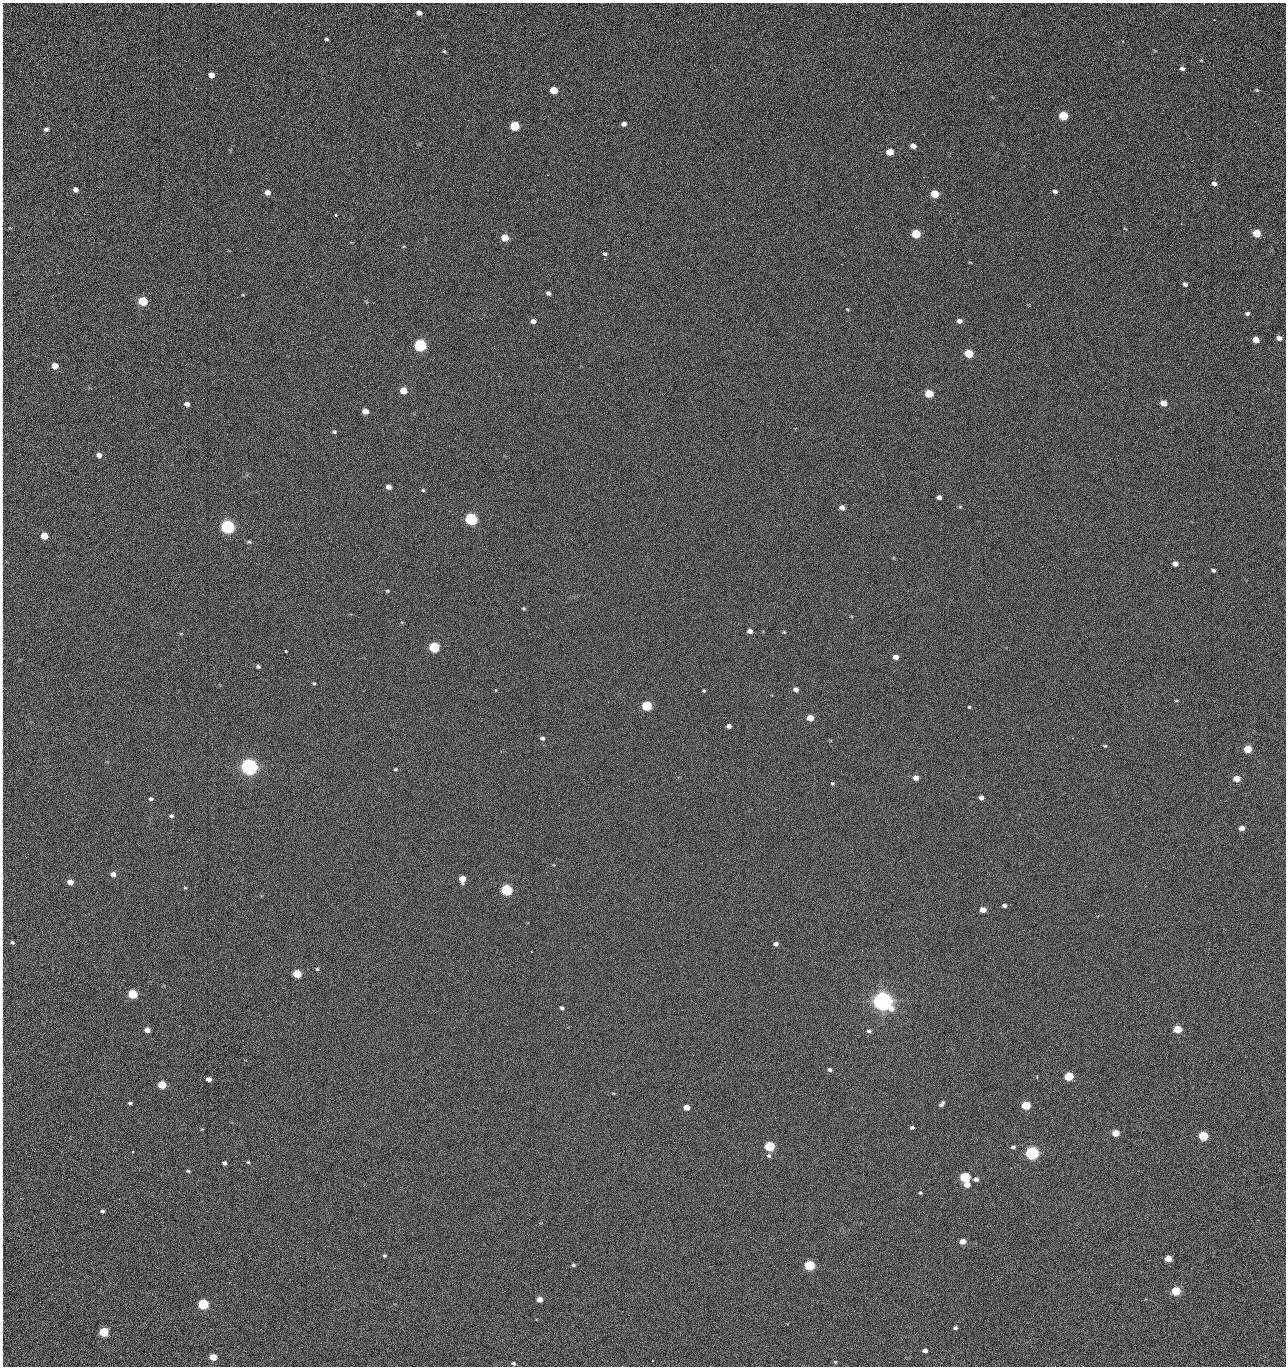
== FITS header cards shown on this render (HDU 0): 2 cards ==
NAXIS1  =                 1284 /fastest changing axis
NAXIS2  =                 1364 /next to fastest changing axis

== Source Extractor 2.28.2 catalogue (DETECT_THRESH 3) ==
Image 1284 x 1364 px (HDU 0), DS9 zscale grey, 1 PNG px = 1 image px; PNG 1288 x 1368 px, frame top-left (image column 1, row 1364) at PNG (2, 3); no overlay
Background 125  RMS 14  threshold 43.4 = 3 sigma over >= 5 px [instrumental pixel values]
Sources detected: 218; all 218 listed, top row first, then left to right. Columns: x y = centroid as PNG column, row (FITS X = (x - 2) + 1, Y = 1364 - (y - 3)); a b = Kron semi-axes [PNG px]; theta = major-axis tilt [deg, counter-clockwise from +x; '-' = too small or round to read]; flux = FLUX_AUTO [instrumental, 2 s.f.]
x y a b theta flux
419 13 5 4 - 4.5e+03
2 18 18 3 88 3.5e+03
1214 20 2 2 - 5.2e+02
1188 35 2 2 - 1.5e+03
327 39 4 3 - 1.4e+03
670 41 2 2 - 2.5e+03
1122 41 3 2 - 6.1e+02
2 48 10 2 90 1.8e+03
444 51 6 5 - 1.2e+03
1201 60 5 3 - 7.9e+02
1182 69 6 5 - 2.8e+03
211 75 5 4 - 8.3e+03
554 90 6 5 - 2.3e+04
1257 90 6 4 -20 1.3e+03
2 91 28 2 90 5.3e+03
2 110 14 2 90 2.3e+03
1063 116 6 5 - 4.3e+04
1179 122 2 2 - 1.3e+03
624 124 5 4 - 3.2e+03
515 126 6 5 - 5.4e+04
46 129 5 4 - 2.7e+03
23 133 2 2 - 4.4e+02
913 146 5 4 - 6.2e+03
890 152 6 5 - 1.6e+04
1005 160 2 2 - 1.4e+03
1041 161 2 2 - 1.9e+03
547 175 2 2 - 7.5e+02
856 177 2 2 - 2.5e+03
923 177 2 2 - 3.1e+04
1214 183 5 5 - 3.4e+03
75 189 5 4 - 4.9e+03
1055 191 4 3 - 2.5e+03
267 192 6 5 - 6.2e+03
934 194 6 5 - 2.8e+04
1123 202 2 2 - 9.6e+02
2 206 19 2 90 3.1e+03
336 215 3 3 - 3.8e+03
1125 229 4 2 - 6.8e+02
1257 233 6 5 - 2.4e+04
916 234 6 5 - 4.1e+04
1263 237 3 3 - 1.0e+03
2 238 15 2 90 2.5e+03
505 238 5 5 - 1.9e+04
605 254 5 3 - 1.5e+03
2 257 11 2 90 1.7e+03
970 262 5 3 - 7.3e+02
841 264 2 2 - 2.7e+04
656 275 3 2 - 6.9e+02
1185 284 5 4 - 2.5e+03
306 287 3 2 - 7.2e+02
2 292 8 2 90 1.2e+03
548 293 5 4 - 2.9e+03
243 295 4 3 - 7.7e+02
143 301 6 5 - 5.1e+04
847 309 4 3 - 9.0e+02
1247 314 5 4 - 2.2e+03
533 321 5 4 - 4.5e+03
959 321 6 5 - 4.0e+03
849 322 3 2 - 7.3e+02
710 323 2 2 - 3.4e+03
1279 338 5 4 - 4.6e+03
1256 340 5 5 - 9.8e+03
2 344 20 2 90 3.5e+03
420 345 6 5 - 1.6e+05
739 346 2 2 - 4.6e+02
969 353 6 5 - 3.9e+04
55 366 5 4 - 1.1e+04
350 366 2 2 - 2.8e+03
2 374 10 2 90 1.6e+03
403 390 5 5 - 2.0e+04
1256 392 2 2 - 1.6e+03
929 393 6 5 - 3.3e+04
1163 403 6 5 - 1.0e+04
187 404 5 4 - 4.5e+03
2 411 9 2 90 1.4e+03
365 411 5 4 - 9.4e+03
916 419 2 2 - 5.0e+02
334 432 5 4 - 1.6e+03
1009 435 2 2 - 1.3e+03
1027 446 2 2 - 4.7e+02
186 447 2 2 - 2.8e+03
99 455 5 4 - 5.7e+03
85 483 3 2 - 9.9e+02
389 487 5 4 - 5.3e+03
423 490 5 4 - 1.4e+03
939 497 4 4 - 3.3e+03
960 507 5 5 - 1.1e+03
842 508 5 4 - 5.1e+03
779 509 2 2 - 4.7e+02
2 510 15 2 90 2.4e+03
471 519 6 5 - 2.0e+05
228 527 6 5 - 3.2e+05
44 536 5 5 - 1.9e+04
249 542 5 4 - 1.7e+03
1175 564 5 5 - 5.4e+03
2 568 9 2 90 1.3e+03
1213 570 5 4 - 2.1e+03
387 591 5 4 - 1.1e+03
524 609 5 5 - 1.4e+03
2 617 12 2 90 1.9e+03
750 631 5 4 - 5.0e+03
784 632 5 4 - 1.1e+03
181 634 5 3 - 8.4e+02
434 647 6 5 - 9.0e+04
286 651 3 3 - 2.4e+03
896 657 5 4 - 6.9e+03
258 666 4 4 - 2.1e+03
314 683 4 3 - 1.1e+03
796 689 6 5 - 4.2e+03
704 691 4 3 - 1.2e+03
2 700 11 2 90 1.6e+03
1176 701 5 3 - 8.9e+02
647 706 6 5 - 7.3e+04
969 707 4 4 - 1.0e+03
810 718 5 4 - 1.4e+04
2 724 12 2 90 1.9e+03
729 726 4 4 - 3.5e+03
542 738 5 4 - 2.5e+03
1072 738 2 2 - 5.0e+02
543 745 2 2 - 3.7e+03
1105 746 4 4 - 1.1e+03
1248 749 5 5 - 2.7e+04
706 761 2 2 - 2.4e+03
617 764 2 2 - 2.3e+03
249 767 6 6 - 7.2e+05
395 769 4 3 - 1.3e+03
726 772 2 2 - 2.7e+03
916 778 5 5 - 5.9e+03
1237 779 5 5 - 1.3e+04
832 783 5 4 - 1.3e+03
981 798 4 4 - 4.0e+03
151 799 5 4 - 1.9e+03
2 807 9 2 90 1.5e+03
171 816 5 4 - 2.1e+03
1242 828 5 4 - 6.1e+03
113 874 5 5 - 5.6e+03
2 877 17 2 90 2.9e+03
462 879 5 5 - 1.3e+04
70 882 5 4 - 9.7e+03
185 888 5 3 - 9.9e+02
506 890 6 5 - 1.2e+05
1004 905 5 4 - 2.8e+03
983 910 5 4 - 9.2e+03
12 942 5 4 - 1.8e+03
776 944 5 4 - 3.4e+03
531 952 3 2 - 1.6e+03
2 966 13 2 90 2.0e+03
317 969 4 4 - 1.1e+03
297 974 5 5 - 3.3e+04
523 976 2 2 - 2.2e+03
133 994 5 5 - 5.2e+04
883 1001 7 6 - 1.2e+06
562 1008 4 4 - 2.0e+03
411 1023 2 2 - 5.6e+03
1177 1029 5 5 - 2.9e+04
147 1030 5 4 - 6.2e+03
869 1031 6 5 - 2.6e+03
857 1048 2 2 - 1.5e+03
1245 1057 2 2 - 2.0e+03
2 1069 17 2 90 2.6e+03
830 1070 5 4 - 2.2e+03
1037 1076 3 3 - 1.0e+03
1069 1076 5 5 - 4.7e+04
1179 1076 3 2 - 2.7e+03
209 1079 5 4 - 5.5e+03
162 1085 5 5 - 3.0e+04
613 1093 4 2 - 7.1e+02
130 1103 4 3 - 1.8e+03
941 1104 7 4 48 2.6e+03
1026 1105 5 5 - 4.4e+04
686 1107 5 4 - 8.6e+03
729 1112 2 2 - 9.7e+02
912 1127 4 3 - 1.9e+03
1115 1133 5 4 - 1.7e+04
91 1135 2 2 - 2.5e+03
1203 1136 5 5 - 5.8e+04
769 1146 6 5 - 7.8e+04
1013 1147 4 3 - 2.1e+03
571 1149 2 2 - 9.8e+02
132 1152 3 3 - 1.7e+03
1032 1153 6 5 - 2.8e+05
2 1156 14 2 90 2.2e+03
769 1156 6 5 - 1.9e+03
248 1162 4 3 - 1.1e+03
224 1163 4 4 - 2.4e+03
188 1171 4 3 - 1.3e+03
965 1177 6 5 - 8.5e+04
976 1179 5 4 - 3.6e+03
967 1185 5 5 - 9.5e+03
920 1193 4 4 - 1.2e+03
2 1207 9 2 90 1.6e+03
102 1211 4 4 - 2.2e+03
280 1219 2 2 - 2.1e+03
963 1241 5 4 - 8.7e+03
308 1242 2 2 - 1.9e+03
417 1243 2 2 - 5.6e+03
2 1250 12 2 90 2.2e+03
384 1255 4 4 - 1.5e+03
1168 1258 5 4 - 1.4e+04
573 1265 5 4 - 1.7e+03
809 1265 6 5 - 8.0e+04
2 1281 10 2 90 1.5e+03
1176 1291 5 5 - 4.6e+04
583 1292 2 2 - 4.6e+02
996 1298 2 2 - 2.8e+03
539 1299 5 4 - 7.8e+03
203 1304 6 5 - 9.9e+04
622 1311 3 2 - 7.3e+02
2 1320 12 2 90 2.5e+03
955 1328 4 4 - 2.0e+03
104 1332 5 5 - 5.3e+04
578 1332 2 2 - 3.7e+03
925 1350 5 4 - 3.4e+03
213 1357 5 4 - 1.8e+04
2 1358 9 2 90 1.1e+03
835 1362 5 4 - 1.0e+03
513 1363 5 4 - 1.8e+03
1055 1366 2 2 - 2.1e+03
At the frame edge (FLAGS 8, measured only in part): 27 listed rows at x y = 2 18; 2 48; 2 91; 2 110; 2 206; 2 238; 2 257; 2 292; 2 344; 2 374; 2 411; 2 510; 2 568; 2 617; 2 700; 2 724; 2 807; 2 877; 2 966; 2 1069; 2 1156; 2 1207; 2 1250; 2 1281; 2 1320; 2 1358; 1055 1366

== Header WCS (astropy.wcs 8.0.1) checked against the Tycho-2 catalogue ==
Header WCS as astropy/WCSLIB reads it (CRVAL/CRPIX/CD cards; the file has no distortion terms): RA---TAN/DEC--TAN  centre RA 15:41:40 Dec +51:59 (235.42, +51.99 deg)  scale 1.26 arcsec/px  FOV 26.9' x 28.5'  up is +92 deg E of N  parity flipped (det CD > 0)
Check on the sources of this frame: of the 60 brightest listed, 10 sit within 2.0 arcsec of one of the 11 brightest Tycho-2 stars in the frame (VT <= 12.29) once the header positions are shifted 0.50 arcsec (0.26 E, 0.43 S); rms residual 0.88 arcsec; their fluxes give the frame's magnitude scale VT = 24.51 - 2.5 log10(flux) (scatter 0.28 mag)
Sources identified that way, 10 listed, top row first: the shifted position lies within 2.0 arcsec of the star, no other Tycho-2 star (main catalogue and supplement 1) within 4.0 arcsec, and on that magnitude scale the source's flux lands within +1.5 / -3 mag of the star's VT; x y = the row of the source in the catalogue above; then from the Tycho-2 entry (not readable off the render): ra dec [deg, ICRS J2000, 3 dp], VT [Tycho-2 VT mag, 2 dp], TYC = Tycho-2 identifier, HIP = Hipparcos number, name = IAU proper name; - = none
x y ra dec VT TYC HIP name
420 345 235.614 +52.064 11.61 3489-1132-1 - -
471 519 235.514 +52.049 11.19 3489-1407-1 - -
228 527 235.515 +52.133 11.12 3489-1380-1 - -
249 767 235.378 +52.130 9.31 3489-1322-1 76850 -
506 890 235.303 +52.042 11.52 3489-958-1 - -
883 1001 235.232 +51.912 9.59 3489-824-1 - -
1032 1153 235.143 +51.862 10.97 3489-1016-1 - -
965 1177 235.131 +51.886 12.29 3489-908-1 - -
809 1265 235.084 +51.941 11.45 3489-1346-1 - -
203 1304 235.075 +52.152 11.74 3489-912-1 - -